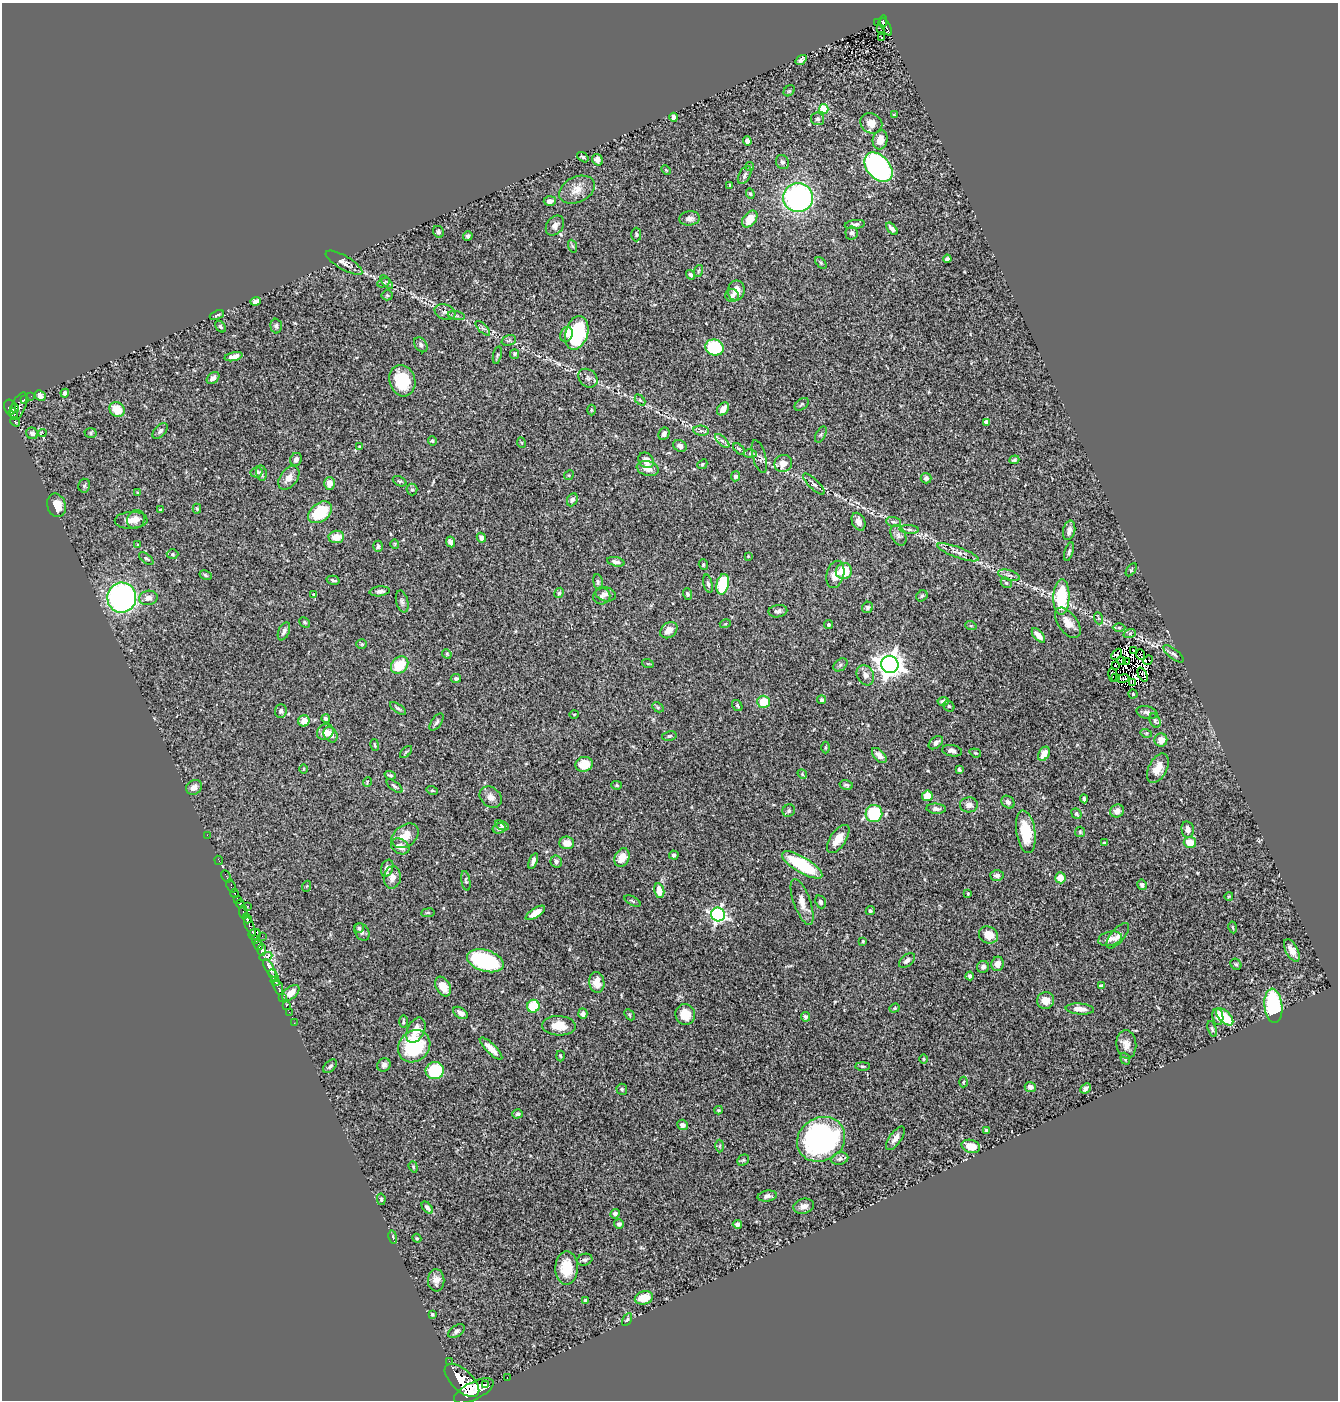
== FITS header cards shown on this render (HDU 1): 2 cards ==
NAXIS1  =                 1336
NAXIS2  =                 1398

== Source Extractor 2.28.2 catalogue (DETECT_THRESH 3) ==
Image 1336 x 1398 px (HDU 1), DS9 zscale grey, 1 PNG px = 1 image px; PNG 1340 x 1402 px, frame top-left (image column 1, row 1398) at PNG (2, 3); each listed source drawn as its Kron ellipse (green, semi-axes under 4 px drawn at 4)
Background 0.512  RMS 0.023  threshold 0.0693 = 3 sigma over >= 5 px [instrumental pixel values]
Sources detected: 385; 4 with non-positive FLUX_AUTO (blend fragments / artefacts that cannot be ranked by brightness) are neither listed nor drawn; the other 381 listed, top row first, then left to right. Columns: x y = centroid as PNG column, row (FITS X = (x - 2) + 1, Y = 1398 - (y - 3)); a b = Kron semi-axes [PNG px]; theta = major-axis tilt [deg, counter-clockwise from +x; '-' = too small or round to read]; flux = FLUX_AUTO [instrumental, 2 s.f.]
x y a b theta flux
883 21 6 4 75 69
878 23 3 3 - 7.8
886 27 9 3 -63 98
881 28 3 2 - 3.7
881 38 3 2 - 2.2
801 60 6 3 35 4
789 91 6 5 - 2
824 109 5 4 - 76
894 115 4 3 - 1.5
674 117 4 3 - 4.7
817 119 6 6 - 3.8
871 123 11 10 - 16
880 140 10 7 79 15
747 141 5 4 - 5.9
583 157 6 4 -38 3.3
597 160 6 5 - 6.1
782 162 7 6 - 4
750 166 4 3 - 1.8
878 167 17 11 -49 260
666 170 5 3 - 1.5
745 175 10 5 60 4
730 185 3 2 - 1.4
577 190 19 12 25 18
750 194 5 4 - 2.3
798 198 15 14 - 320
550 201 6 5 - 6.6
690 218 10 7 6 7.3
750 219 9 6 51 23
555 225 11 8 54 7.7
855 225 10 4 8 4.7
892 229 7 4 -50 5.8
438 232 6 5 - 2.9
851 233 6 6 - 4.4
636 235 7 5 89 2.4
468 236 5 4 - 2.9
572 246 6 4 -70 2.4
947 259 4 4 - 4.6
344 263 21 6 -30 9.2
821 263 7 4 -46 2.3
698 271 6 3 70 1.8
690 275 5 4 - 3.1
387 282 8 3 -44 2.2
384 283 6 4 26 2
736 290 10 8 79 15
387 295 5 5 - 1.9
732 296 7 6 - 5.7
256 301 5 4 - 6.7
445 312 11 7 -20 6.5
217 315 7 3 21 2.4
456 316 9 4 -10 3.3
276 326 7 5 -88 3.4
220 327 6 4 -50 2.5
483 328 9 3 -45 3.1
577 333 17 11 73 130
566 334 8 6 68 9.3
509 340 7 5 18 3
421 345 8 6 -53 4.4
714 348 9 8 - 78
514 354 5 4 - 2.5
497 355 9 3 77 2.6
234 357 9 4 13 8.3
213 378 7 5 43 6.4
588 378 10 8 -40 7.2
402 381 16 13 -73 50
65 393 4 4 - 5.5
31 396 2 2 - 4.6
40 396 6 5 - 6.3
24 399 3 3 - 17
640 400 6 4 -46 2.2
802 404 8 5 38 2.7
19 406 14 6 68 280
10 407 8 5 -77 250
15 408 4 2 - 97
117 409 8 7 - 29
723 409 7 5 54 10
591 410 5 3 - 1.5
13 413 5 4 - 160
15 422 5 3 - 95
986 422 4 4 - 10
160 431 9 5 46 4.8
701 431 7 5 -8 3.4
32 433 6 5 - 4.7
42 433 4 3 - 2
90 433 6 5 - 2.5
664 434 6 5 - 4.6
821 434 9 5 63 3.5
432 441 5 4 - 2.1
722 441 9 3 -44 3.7
522 443 5 3 - 1.3
680 446 7 5 -32 5.4
359 447 4 3 - 1.3
739 449 7 4 -45 2.4
750 454 6 4 -1 3
759 456 17 6 -75 5.7
296 459 7 5 63 6
646 460 8 7 - 12
1014 460 5 4 - 2.6
783 463 9 8 - 16
702 464 5 4 - 2.1
648 468 11 7 -15 13
257 472 6 5 - 5
261 473 8 5 -79 3.5
569 475 5 4 - 1.6
735 476 5 4 - 4.1
289 478 13 8 52 13
926 478 5 5 - 4.8
400 481 7 4 -25 2.3
329 483 6 5 - 12
814 484 14 5 -44 5.4
84 486 7 6 - 2.9
412 490 6 5 - 2.4
138 493 3 3 - 1.6
572 500 7 5 64 3.6
57 505 12 9 -70 20
197 509 5 4 - 1.8
160 510 4 3 - 2.4
320 512 13 9 38 71
136 519 9 8 - 11
131 520 16 8 2 12
858 522 9 6 -66 9
893 522 7 5 -7 2.9
909 529 9 4 -5 3.5
1069 530 10 6 78 8.3
898 535 11 7 -62 6.5
336 537 8 6 7 20
481 538 5 4 - 5.2
450 542 5 4 - 4.9
138 544 3 2 - 1.2
395 544 4 4 - 1.6
378 546 6 4 88 3.1
1069 551 9 4 74 3.4
958 552 22 5 -20 11
172 554 6 5 - 2.3
748 556 4 3 - 1.1
146 558 8 4 -39 2.9
616 562 9 4 -12 4.7
703 565 5 4 - 2
1131 570 7 3 55 1.6
844 571 8 8 - 43
835 574 14 8 75 14
206 575 6 4 -28 2.5
1009 575 11 5 -16 5.6
333 580 7 3 -14 2.6
598 582 7 5 -81 2.8
1006 583 6 5 - 2.1
708 584 9 4 -76 4
723 584 10 6 78 85
380 591 10 5 6 4.8
559 593 5 4 - 2.6
314 594 3 3 - 1.6
606 594 10 7 -14 6.3
687 594 6 4 -69 3.1
602 596 8 8 - 5.4
922 596 6 5 - 2.7
1061 597 18 8 88 90
122 598 15 14 - 400
148 598 9 7 11 9.4
402 602 11 6 -75 4.5
867 607 6 5 - 2.6
778 611 9 6 10 4.8
1098 618 6 4 -71 2.1
305 622 6 4 -44 2.2
1068 623 17 9 -54 15
725 624 5 3 - 1.4
829 625 4 4 - 2.6
971 626 6 3 -18 1.8
1119 628 6 4 0 2.4
669 630 9 7 39 13
284 631 9 5 66 5.4
1130 633 6 4 20 2.4
1038 635 8 4 -48 11
362 644 5 4 - 2
1133 650 3 2 - 1.8
447 654 5 4 - 1.4
1116 654 6 2 46 0.59
1174 654 12 5 -38 4.3
1141 655 5 2 - 1
1122 660 2 2 - 1.9
1148 660 5 3 - 400
1127 661 3 3 - 1.6
648 664 6 3 -18 1.3
890 664 8 8 - 1600
400 665 9 7 43 42
841 665 8 5 41 3.3
1115 665 3 3 - 2.2
1143 674 7 3 -64 2.6
865 675 10 8 -62 8.8
1113 675 7 4 -83 5.3
1116 677 3 2 - 1.7
456 678 5 4 - 2.8
1123 678 6 2 10 1.7
1133 682 4 3 - 0.85
1133 694 4 4 - 1.8
822 700 4 4 - 3
943 701 5 4 - 7
763 702 6 6 - 33
737 705 6 4 -56 2.1
949 706 6 5 - 2.2
658 707 6 4 -30 2
398 708 9 4 -34 3.2
281 711 7 6 - 4.3
1147 712 11 6 -13 5.4
574 714 5 3 - 1.3
326 718 4 3 - 3.7
1155 720 7 5 -65 3.3
304 721 5 5 - 14
437 722 10 5 54 4.2
325 732 9 7 37 13
1146 733 5 3 - 1.5
331 735 8 6 -56 10
669 736 7 5 10 2.9
1161 740 6 6 - 15
936 743 8 5 38 5.6
375 745 6 2 -79 1.6
826 748 6 3 90 1.7
952 751 10 5 -9 6.6
406 752 7 4 45 2.2
975 753 6 4 -19 1.8
1044 754 7 5 60 17
879 755 9 5 -47 9.5
584 764 9 7 16 27
1158 768 16 9 62 19
304 769 5 3 - 1.3
959 770 3 3 - 2.2
802 774 5 4 - 1.6
390 775 6 4 -18 2.7
367 782 5 3 - 1.3
617 785 5 4 - 2
846 785 7 4 -15 3.3
395 786 9 4 -38 3
194 787 8 7 - 8.7
432 790 6 4 -15 2.3
927 796 5 5 - 27
491 797 12 9 -40 10
1084 799 4 3 - 3.3
1008 802 7 5 -41 5.6
969 805 9 7 2 8.5
936 809 10 5 -4 5.8
789 811 6 6 - 3.8
1117 811 7 6 - 7.1
874 814 8 8 - 93
1076 814 6 4 -50 2.7
502 826 7 4 -25 3.5
499 828 6 5 - 5.1
1188 829 8 6 -79 8
1026 832 21 9 -81 49
1080 832 5 5 - 2.2
207 835 2 2 - 4.7
405 836 15 10 36 22
838 839 16 7 56 18
1190 842 6 5 - 24
567 843 7 6 - 15
1104 843 3 3 - 2.3
400 846 10 7 -30 11
674 855 5 4 - 3.5
622 858 10 7 66 18
219 860 4 2 - 9.8
533 861 8 4 70 5
556 862 6 5 - 4.4
802 865 23 7 -31 100
387 868 9 6 71 7.9
997 875 6 5 - 6.2
226 876 6 2 -63 13
392 877 11 8 82 11
1060 878 5 5 - 18
466 881 10 4 -81 3
1142 885 5 5 - 4.2
231 886 7 3 -71 56
307 886 5 3 - 1.2
659 891 7 5 -78 21
234 893 4 3 - 77
968 894 3 3 - 1.5
1229 896 4 2 - 1.2
238 899 4 3 - 200
632 901 9 4 -28 2.7
802 902 24 8 -70 18
821 902 6 5 - 3.5
240 904 4 3 - 240
248 906 2 2 - 14
870 911 5 4 - 2.6
243 912 7 3 -84 220
428 913 7 3 8 1.8
535 913 11 4 33 15
718 914 7 6 - 350
247 918 5 4 - 320
250 926 11 3 -66 290
1233 927 6 3 -80 1.7
359 928 5 5 - 2.8
362 932 9 7 -60 4.2
255 934 6 5 - 160
988 935 10 8 -25 19
262 936 2 2 - 5.7
1118 936 15 7 50 8.9
1110 939 12 7 13 9.6
256 940 4 3 - 51
863 941 4 3 - 1.7
258 945 5 3 - 81
262 950 6 4 89 260
1292 950 12 6 -62 11
266 956 6 3 18 97
907 960 9 5 40 5.9
485 961 19 10 -17 160
997 964 7 6 - 12
1236 964 6 5 - 2.3
983 967 6 6 - 4
270 969 10 4 -59 420
273 976 7 4 -60 250
970 976 4 4 - 4.2
275 981 5 3 - 93
597 982 10 7 -83 17
443 986 10 7 -59 21
1101 986 4 4 - 6
278 987 8 3 -71 87
291 993 10 6 40 14
282 997 2 2 - 4.4
1046 1000 8 8 - 13
286 1006 3 2 - 11
533 1006 6 6 - 49
1273 1006 17 9 -84 180
894 1008 5 4 - 1.9
1080 1009 14 5 -4 12
289 1012 2 2 - 5.8
460 1013 8 5 -32 6.5
583 1014 5 4 - 6.4
685 1014 10 9 - 22
629 1015 6 4 -47 2
805 1017 5 4 - 3.9
1218 1017 8 5 -82 7.7
1225 1017 11 5 -45 62
403 1022 6 3 -90 2
294 1023 2 2 - 4.5
559 1026 17 9 -4 24
1212 1029 8 4 -72 2.9
416 1030 13 8 63 17
1126 1044 14 10 -85 12
414 1046 17 15 45 93
491 1049 15 5 -44 15
560 1056 5 3 - 1.4
924 1059 4 3 - 1.5
1125 1059 6 4 -70 2.1
384 1065 7 6 - 4.9
330 1066 8 5 44 3.7
863 1066 7 3 0 2
435 1071 9 8 - 82
963 1082 5 3 - 1.6
1030 1087 5 5 - 6.4
1085 1088 5 4 - 5.6
622 1089 5 5 - 2.8
718 1110 4 4 - 1.6
518 1114 5 4 - 2.7
683 1125 5 5 - 6.7
986 1130 4 3 - 2.5
895 1138 14 6 55 8.5
821 1139 25 21 30 300
720 1146 6 4 88 2.3
971 1146 9 6 -15 21
840 1159 9 6 16 4.8
743 1160 6 5 - 2.4
413 1167 6 4 -70 2
767 1196 9 5 8 5.8
381 1199 6 4 -79 2.4
804 1206 10 7 14 8.1
427 1208 7 3 -52 4.6
615 1214 5 4 - 4.1
619 1224 5 4 - 4.5
737 1224 4 4 - 5.4
393 1237 7 3 -79 2.1
417 1238 5 4 - 1.5
585 1260 8 5 17 3.7
567 1268 16 11 89 35
436 1280 11 8 88 9.7
644 1298 9 6 15 28
585 1300 4 4 - 2.1
432 1314 3 3 - 2.1
627 1320 7 4 61 2.1
456 1331 9 5 34 4.1
449 1361 2 2 - 6.2
507 1378 3 2 - 4.6
462 1380 21 10 -43 2900
485 1385 3 2 - 17000
474 1391 22 9 27 2300
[4 non-positive-flux detections neither listed nor drawn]